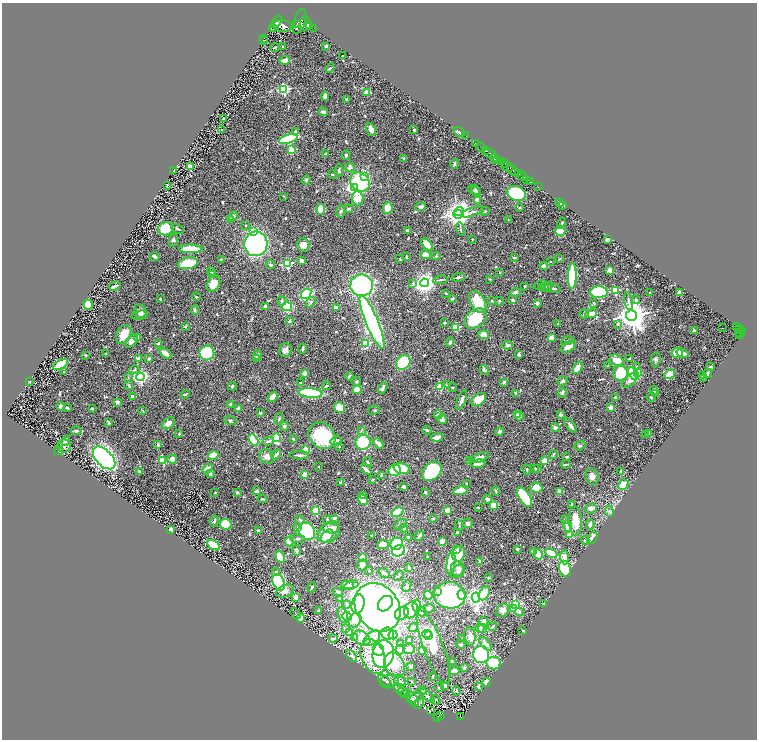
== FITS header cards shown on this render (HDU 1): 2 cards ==
NAXIS1  =                 1509
NAXIS2  =                 1475

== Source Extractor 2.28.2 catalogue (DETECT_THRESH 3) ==
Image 1509 x 1475 px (HDU 1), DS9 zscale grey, zoomed out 1/2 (1 PNG px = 2 x 2 image px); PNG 759 x 742 px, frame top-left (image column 1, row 1474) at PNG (2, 3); each listed source drawn as its Kron ellipse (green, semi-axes under 4 px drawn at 4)
Background 0.95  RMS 0.033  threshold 0.0997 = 3 sigma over >= 5 px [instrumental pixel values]
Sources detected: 668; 26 cannot appear on this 1/2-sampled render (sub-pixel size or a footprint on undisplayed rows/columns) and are neither listed nor drawn; of the other 642, the 500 brightest by FLUX_AUTO listed and drawn (142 fainter detections omitted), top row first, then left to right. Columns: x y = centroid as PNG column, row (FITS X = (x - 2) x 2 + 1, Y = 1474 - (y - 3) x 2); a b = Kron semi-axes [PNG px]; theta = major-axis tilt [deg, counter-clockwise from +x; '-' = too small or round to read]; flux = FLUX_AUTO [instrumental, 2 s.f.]
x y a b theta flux
300 21 13 6 73 6300
305 23 7 5 87 5100
275 24 9 4 57 6900
297 24 2 2 - 820
309 25 4 2 - 1900
282 26 10 5 -4 8800
314 28 2 1 - 100
273 29 4 2 - 560
264 38 2 1 - 22
264 41 2 2 - 6.6
326 46 3 3 - 9.1
282 47 2 2 - 7.1
275 48 4 2 - 5.5
343 56 2 2 - 5.4
285 60 5 3 - 47
330 68 5 3 - 6.8
284 89 3 3 - 870
367 92 4 3 - 42
325 96 4 3 - 41
347 99 3 3 - 7.8
323 112 4 3 - 28
223 118 2 2 - 7.3
222 130 2 2 - 12
371 130 7 3 -66 54
414 130 2 2 - 13
295 131 3 3 - 11
459 132 6 3 -35 15
466 136 2 1 - 38
288 139 9 4 16 420
476 143 2 1 - 45
481 147 5 3 - 110
291 150 3 3 - 200
485 150 3 2 - 2400
325 154 3 3 - 8.8
491 154 7 2 -32 1900
346 155 5 4 - 11
404 158 3 2 - 7.6
494 158 4 2 - 640
497 160 3 2 - 710
501 161 4 3 - 480
455 164 5 4 - 9.5
505 164 3 2 - 610
191 167 3 2 - 140
350 167 5 4 - 22
507 167 6 3 -16 1600
174 170 3 2 - 8.9
339 170 6 3 83 16
513 170 6 3 -44 4000
519 174 2 2 - 360
333 175 5 3 - 6.3
522 176 5 2 - 1800
364 177 3 3 - 170
527 179 3 2 - 320
306 180 5 4 - 9.6
360 182 10 9 - 370
530 182 4 2 - 250
167 185 2 2 - 7.3
538 187 2 1 - 24
355 188 4 3 - 1800
474 190 6 4 -23 9.3
476 191 6 3 -60 8.6
516 193 10 7 -21 440
283 196 2 2 - 5.8
358 198 7 6 - 120
477 200 3 3 - 80
560 203 4 3 - 13
562 205 3 2 - 14
421 207 5 3 - 21
388 208 6 4 82 110
520 208 3 3 - 5.2
321 209 5 4 - 150
349 209 4 3 - 9.8
341 211 6 4 79 11
459 211 5 4 - 1500
485 211 5 3 - 7.6
473 212 12 3 18 16
458 214 4 4 - 6100
233 216 5 4 - 11
230 220 3 3 - 10
509 220 2 2 - 6.8
561 223 5 3 - 6.4
245 225 2 2 - 12
165 229 7 6 - 140
178 229 7 3 -29 12
460 229 7 2 -76 8.2
407 230 3 2 - 17
254 231 3 3 - 260
560 231 5 5 - 110
472 239 2 2 - 10
608 239 4 3 - 14
173 240 6 4 79 15
256 244 12 11 - 1000
303 245 7 6 - 38
427 245 7 4 -48 84
191 249 11 3 0 180
426 254 5 4 - 36
155 256 5 3 - 26
436 256 4 3 - 6.6
406 257 3 2 - 7.5
514 257 4 3 - 8.3
221 259 2 2 - 11
400 259 3 2 - 6.4
559 259 4 2 - 6.2
301 261 3 3 - 21
550 262 2 2 - 7.9
188 263 10 5 12 180
287 264 3 3 - 650
270 265 4 3 - 11
544 266 4 2 - 34
610 270 2 2 - 140
211 272 4 3 - 6.2
500 272 2 2 - 6.2
212 275 4 4 - 12
572 276 13 3 88 720
458 277 7 3 6 11
490 279 3 2 - 6.3
440 280 7 3 7 9.1
413 283 3 3 - 11
424 283 4 4 - 4600
214 284 8 6 63 92
362 285 11 11 - 720
540 285 7 3 24 12
115 286 6 2 17 20
524 286 2 2 - 17
544 287 5 4 - 10
547 287 6 4 31 14
553 288 8 3 -17 13
615 290 3 3 - 300
516 292 5 4 - 17
599 292 9 5 2 380
446 293 3 2 - 6.8
650 293 2 2 - 7.3
679 293 3 3 - 40
306 294 6 4 51 590
196 297 4 2 - 7.3
452 298 4 3 - 9
160 299 3 2 - 5.8
513 300 2 2 - 32
636 300 4 3 - 11
282 301 4 4 - 11
492 301 3 3 - 5.2
499 301 4 3 - 6
628 301 9 3 -79 13
311 302 5 4 - 12
478 302 12 7 -61 170
537 303 3 3 - 26
594 303 4 3 - 6.3
88 305 5 4 - 94
265 306 3 3 - 19
287 306 5 5 - 180
336 307 4 2 - 23
195 310 5 4 - 9.2
140 311 7 5 -64 42
584 314 5 3 - 8
591 314 6 3 14 85
140 315 8 4 11 16
631 315 5 5 - 11000
476 319 12 8 37 290
290 321 4 3 - 8
372 322 28 6 -68 2300
444 323 3 3 - 6.1
558 324 3 3 - 7.6
617 324 4 3 - 9.4
737 326 3 2 - 140
185 327 2 2 - 12
456 327 3 3 - 300
722 328 2 1 - 63
739 328 4 2 - 200
694 330 2 2 - 47
743 331 3 2 - 630
739 332 4 2 - 660
124 334 10 6 61 100
739 334 3 3 - 360
484 335 5 4 - 57
138 337 3 3 - 29
551 338 4 3 - 40
131 341 8 4 45 42
567 341 6 3 17 10
450 342 5 3 - 15
158 343 3 2 - 12
366 343 3 3 - 370
508 345 5 3 - 14
568 347 8 5 31 48
303 348 5 2 - 12
285 350 7 6 - 30
165 353 6 3 -33 57
207 353 7 7 - 440
677 353 5 5 - 87
683 353 6 3 -16 62
106 354 4 2 - 4.9
86 355 2 2 - 21
258 355 5 3 - 20
519 355 3 2 - 15
138 358 4 4 - 15
630 358 2 2 - 37
149 359 3 3 - 13
257 359 3 3 - 24
656 359 7 5 81 15
617 360 7 5 -25 82
403 362 8 6 47 250
60 365 8 4 28 160
608 366 3 2 - 6.5
637 366 4 3 - 10
711 367 4 3 - 7.2
578 368 7 4 58 72
135 370 5 3 - 10
484 370 5 3 - 16
64 371 2 2 - 7
638 372 3 2 - 43
305 373 2 2 - 94
620 373 7 7 - 240
708 373 5 3 - 10
634 374 7 4 -59 500
670 374 5 4 - 92
703 375 2 2 - 6.8
349 376 4 3 - 11
128 377 3 3 - 5.5
140 377 4 4 - 2000
704 378 3 2 - 5.5
630 380 9 5 46 35
357 381 4 3 - 7.6
563 381 5 4 - 14
30 382 2 2 - 11
504 382 4 3 - 17
300 383 2 2 - 7.8
448 385 4 2 - 5.2
129 386 4 4 - 10
232 386 4 3 - 9.4
326 386 4 2 - 7.2
440 387 3 3 - 300
453 387 4 3 - 5.1
383 388 6 3 61 21
357 390 4 4 - 55
654 390 4 3 - 10
311 393 12 4 -6 490
516 393 3 3 - 6.8
562 393 5 4 - 11
656 393 4 3 - 5.5
185 394 4 2 - 6.2
132 397 4 3 - 15
272 397 6 4 51 46
651 397 4 3 - 7.1
615 398 2 2 - 30
461 400 10 3 68 28
479 400 8 5 38 120
117 402 2 2 - 70
230 404 3 2 - 9.5
61 406 4 3 - 24
340 407 6 5 - 89
67 408 4 3 - 11
92 408 3 2 - 7.1
610 408 2 2 - 95
238 409 3 3 - 38
143 410 3 2 - 5
374 410 6 2 16 5
260 413 4 3 - 8.6
517 414 4 3 - 16
438 415 4 4 - 15
560 415 4 3 - 17
519 416 4 3 - 23
279 419 6 3 72 10
442 419 5 4 - 23
230 421 6 3 -23 9.3
109 423 4 3 - 7.7
168 423 7 5 36 40
284 426 4 4 - 12
570 426 8 3 -54 24
555 428 4 3 - 15
361 430 3 3 - 6.1
427 430 4 2 - 8.5
76 431 5 3 - 10
500 431 4 4 - 16
179 434 3 2 - 7.1
649 434 4 3 - 14
645 435 3 2 - 6.7
322 436 14 12 -42 310
276 437 4 3 - 270
437 437 6 3 10 46
293 439 3 2 - 7.8
253 440 6 4 -62 290
65 441 5 4 - 17
268 441 6 3 11 12
336 441 6 4 13 50
363 442 7 7 - 330
378 444 6 2 -48 34
158 445 2 2 - 45
64 446 7 6 - 19
580 446 6 3 35 9
340 447 2 2 - 5.1
305 449 3 2 - 200
58 450 4 3 - 5.1
213 455 5 4 - 72
276 455 6 3 48 21
299 455 9 2 -1 17
553 455 4 2 - 7.4
267 456 8 7 - 34
567 457 3 3 - 5.9
104 458 14 8 -46 1700
479 458 10 4 21 49
172 459 5 4 - 45
163 461 3 3 - 280
469 461 4 3 - 6.9
544 461 3 2 - 230
368 462 4 2 - 9
478 464 7 4 6 31
566 464 5 3 - 6
319 466 2 2 - 5.2
402 468 8 5 -15 190
208 469 6 3 32 57
527 469 5 3 - 5.9
534 469 4 3 - 5.9
537 469 4 3 - 5.1
366 470 6 2 -42 20
395 470 6 5 - 130
140 471 4 4 - 7.7
432 471 11 8 43 650
621 472 3 2 - 17
210 474 4 3 - 14
304 475 2 2 - 120
382 476 3 3 - 15
592 476 8 6 -71 32
372 479 3 2 - 6.6
340 482 3 3 - 9.2
466 483 2 2 - 9.8
623 485 5 4 - 96
404 487 4 3 - 13
536 488 6 5 - 70
257 491 3 3 - 15
461 491 7 4 10 110
496 491 4 3 - 8.8
237 492 4 3 - 6.7
425 492 2 2 - 8.5
559 492 2 2 - 84
215 493 2 2 - 5.2
363 495 4 3 - 9.5
524 497 11 5 -58 520
262 499 5 2 - 7.8
488 499 4 4 - 14
363 500 5 3 - 150
572 504 3 2 - 24
494 505 4 3 - 85
478 507 3 2 - 5.5
591 508 6 5 - 26
316 510 3 3 - 320
447 510 2 2 - 150
609 511 6 4 -85 13
398 512 6 4 25 170
334 518 3 3 - 20
327 519 3 3 - 7
433 519 3 3 - 7.6
565 519 4 3 - 7.5
300 520 5 3 - 12
214 521 6 3 72 12
575 521 15 6 -87 120
468 523 5 5 - 17
226 524 6 5 - 210
400 524 7 3 34 9.9
590 524 5 3 - 16
459 525 5 3 - 7.7
568 526 6 3 -82 130
298 528 2 2 - 17
331 528 9 5 -6 50
404 528 4 3 - 15
171 529 4 3 - 26
258 531 3 3 - 14
307 531 9 7 -49 510
329 532 12 9 42 170
457 533 2 2 - 9.6
570 535 3 3 - 57
327 536 7 5 45 37
372 536 2 2 - 5.3
419 536 5 2 - 23
409 537 3 3 - 17
592 538 7 3 57 48
297 539 7 4 -4 16
442 541 4 3 - 56
585 541 4 4 - 8.9
289 542 4 4 - 120
383 544 6 3 8 53
397 544 6 6 - 320
213 545 7 4 -31 240
457 549 2 2 - 28
517 549 2 2 - 11
297 551 5 4 - 15
399 551 7 5 26 270
534 551 4 3 - 33
551 553 6 4 -24 130
459 554 7 6 - 99
538 554 5 4 - 67
280 557 6 4 -61 130
362 557 4 4 - 41
427 557 2 2 - 5.8
564 557 7 4 -84 42
480 562 4 3 - 18
451 563 11 4 83 180
362 565 6 5 - 24
409 568 3 2 - 23
458 569 8 6 -76 30
565 569 8 6 -73 520
369 570 3 3 - 5.1
457 571 8 5 45 20
276 572 4 3 - 8.5
384 573 6 3 -37 14
399 576 6 3 54 5.6
488 577 3 2 - 6.9
279 582 9 5 -65 620
347 585 6 4 0 18
351 585 7 4 23 20
407 586 6 4 66 12
312 587 5 2 - 7
285 591 9 6 23 31
338 592 5 4 - 12
438 592 4 3 - 25
484 593 7 5 63 100
428 595 4 3 - 72
449 595 16 13 -10 1100
462 595 5 3 - 60
296 597 4 4 - 35
476 597 5 4 - 3800
339 599 4 3 - 15
544 603 4 3 - 6.2
346 604 4 3 - 12
358 604 9 6 76 3100
385 604 8 6 47 530
515 604 4 3 - 1000
417 605 6 4 82 270
378 607 26 21 -54 3700
429 608 5 4 - 12
514 608 3 3 - 340
319 610 3 2 - 6.4
411 610 9 6 66 220
502 610 7 6 - 44
422 612 5 4 - 58
519 612 4 3 - 10
295 613 6 2 -46 7.3
402 613 7 6 - 36
343 615 8 5 -75 19
347 616 5 4 - 45
301 618 4 3 - 53
355 620 7 6 - 39
484 621 4 4 - 16
493 626 5 3 - 9.9
413 628 5 4 - 9.1
480 628 4 3 - 40
483 628 4 4 - 18
345 629 3 3 - 5.3
523 630 2 2 - 7.8
349 632 4 3 - 62
388 633 6 6 - 37
427 634 5 4 - 310
393 635 4 4 - 13
428 635 3 2 - 160
470 636 9 5 -81 36
355 637 3 3 - 19
333 638 5 2 - 11
362 638 9 6 -28 51
372 638 10 6 40 41
462 639 2 2 - 5.2
409 641 3 3 - 31
400 644 4 3 - 15
461 644 4 3 - 8.3
486 644 8 4 -51 36
433 647 39 10 -69 340
409 649 5 5 - 18
378 650 6 5 - 160
400 650 5 4 - 14
423 650 4 3 - 79
383 654 14 10 76 1200
481 654 8 8 - 550
352 656 7 3 -52 8.4
373 657 18 11 -69 170
452 662 3 2 - 8.8
494 663 7 6 - 190
395 665 13 9 -63 220
411 666 3 3 - 11
464 668 4 3 - 12
454 671 5 3 - 100
432 677 3 2 - 5.6
385 681 8 3 -40 10
389 681 9 7 14 31
400 681 6 5 - 21
412 682 3 3 - 7.1
486 682 4 3 - 46
445 686 4 3 - 23
478 687 4 3 - 9.4
399 688 6 3 -36 12
439 688 5 3 - 8.3
422 691 4 3 - 7.2
456 691 4 3 - 8
403 692 5 2 - 5.4
405 693 5 4 - 11
427 696 9 4 -41 19
416 697 7 3 31 15
412 699 8 5 -56 22
436 700 5 2 - 8
419 704 6 2 45 6.7
430 710 4 2 - 6.6
440 716 2 2 - 13
461 717 4 2 - 150
438 718 3 2 - 140
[142 fainter detections neither listed nor drawn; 26 sub-pixel or undisplayed-footprint detections neither listed nor drawn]